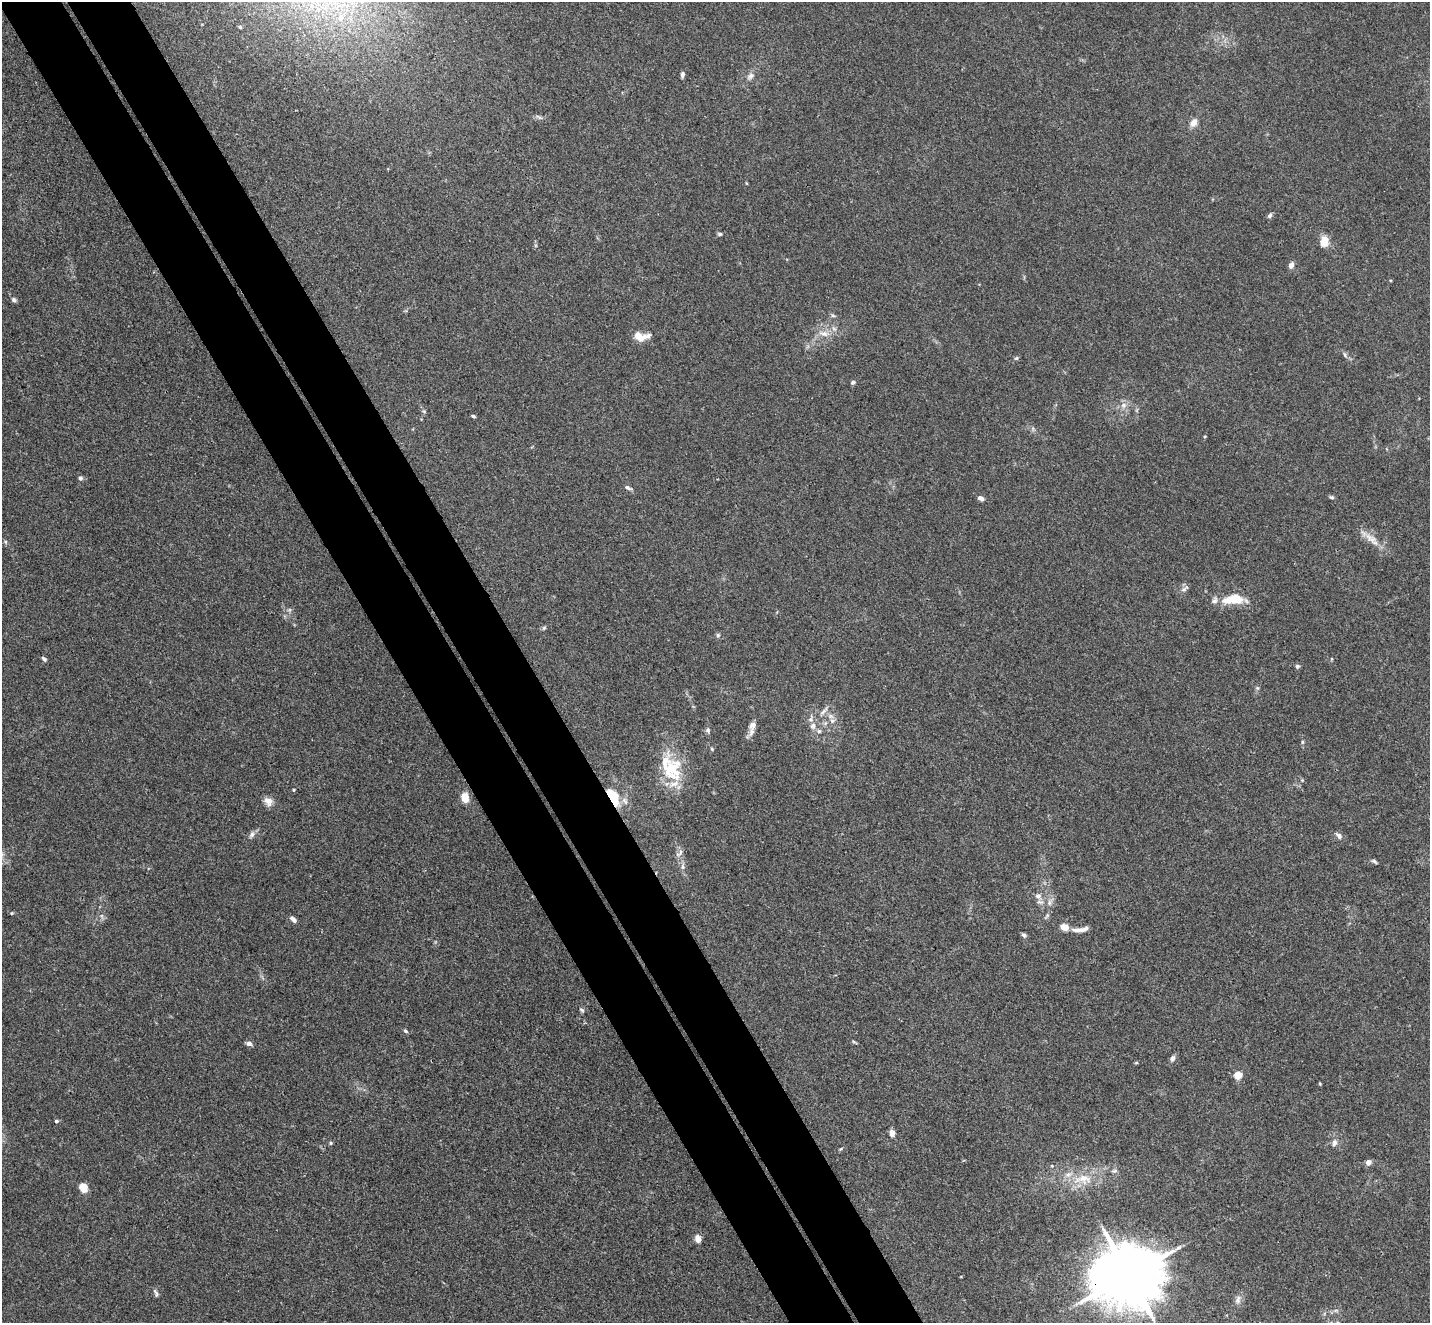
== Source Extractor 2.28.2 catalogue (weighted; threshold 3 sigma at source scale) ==
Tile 11 of 4 x 4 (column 3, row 3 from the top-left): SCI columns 2908-4335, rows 1504-2824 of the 5813 x 5784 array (HDU 1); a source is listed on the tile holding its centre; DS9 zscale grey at full resolution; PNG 1432 x 1325 px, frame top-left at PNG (2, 2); no overlay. Shown black and unused: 9% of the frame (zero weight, under 3 of 4 exposures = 5% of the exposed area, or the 3 px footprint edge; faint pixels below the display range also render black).
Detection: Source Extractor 2.28.2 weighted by HDU 2 'WHT'; one run over the whole footprint, this tile lists its part. Background 0.0385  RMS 0.0041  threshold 0.0186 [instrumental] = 3 sigma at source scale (4.5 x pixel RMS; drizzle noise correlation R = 1.50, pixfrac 1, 0.05/0.05 arcsec/px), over >= 5 px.
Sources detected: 81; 1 inside a brighter object's white glare — not listed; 5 inside a brighter listed object's ellipse — not listed separately; the other 75 listed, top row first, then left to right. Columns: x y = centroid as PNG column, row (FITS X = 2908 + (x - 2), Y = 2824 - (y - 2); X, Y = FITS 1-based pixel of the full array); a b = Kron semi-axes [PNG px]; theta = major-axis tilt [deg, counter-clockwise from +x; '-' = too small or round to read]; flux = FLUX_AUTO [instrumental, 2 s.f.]
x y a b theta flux
340 18 10 8 -76 3.1
682 75 7 4 81 1.1
750 76 11 7 39 1.9
1193 123 10 7 53 2.8
1270 216 7 5 46 0.9
720 234 6 5 - 0.67
1324 241 11 8 81 5.2
1291 265 7 5 72 2.1
14 300 7 5 -38 0.93
833 316 6 4 -2 0.65
824 333 16 7 -10 3.4
641 337 16 9 2 5.5
1345 355 9 4 -56 0.93
1016 358 6 5 - 0.6
853 382 6 5 - 0.78
1123 405 9 8 - 2
473 416 5 4 - 0.68
1205 436 4 3 - 0.35
80 478 6 5 - 0.85
628 488 10 5 -26 1
1331 497 6 4 -15 0.67
980 498 7 5 -26 1.4
1371 538 21 9 -34 4.8
1185 589 12 5 35 1.2
1233 599 22 10 7 12
544 628 6 5 - 0.63
718 635 5 5 - 0.74
44 659 7 4 -48 0.81
1297 666 5 5 - 0.87
1257 688 6 5 - 0.64
824 711 15 5 47 1.7
832 721 7 6 - 1.4
752 725 13 9 68 2.7
813 726 9 7 70 1.9
708 730 7 6 - 1.1
819 731 6 6 - 0.86
1302 742 6 4 -90 0.55
712 749 5 4 - 0.5
671 769 30 22 89 18
293 790 4 3 - 0.42
612 796 20 12 -48 9.5
465 798 8 6 -83 6.5
268 801 12 9 -38 2.9
252 834 10 6 61 1.4
1339 836 9 6 -44 1.5
680 853 13 5 44 1.4
1374 861 8 4 -34 0.79
683 866 11 4 85 1.3
1038 896 10 8 -24 2.1
12 913 5 3 - 0.38
293 919 9 5 -43 1.4
1065 927 9 7 -25 3.4
1080 929 22 5 7 2.9
1024 935 6 4 -43 0.94
582 1010 7 4 -29 0.7
405 1031 6 4 -41 0.67
854 1042 6 4 -19 0.52
249 1043 7 6 - 1.4
1173 1058 7 6 - 1.4
1136 1063 5 3 - 0.42
1238 1075 5 5 - 12
1320 1084 4 3 - 0.42
56 1121 5 4 - 0.78
892 1133 7 5 -90 2.3
1334 1142 10 7 73 1.6
331 1143 6 4 -89 0.48
1368 1162 7 6 - 1.6
1052 1166 5 3 - 0.36
1114 1171 9 5 13 0.87
1083 1179 27 15 2 11
83 1187 8 6 -58 6.3
698 1239 8 6 -81 2.8
1129 1275 18 15 17 3400
156 1293 12 4 -66 0.93
1238 1299 13 7 76 1.9
Overlapping masked pixels (flux is a lower limit): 2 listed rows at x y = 612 796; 1129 1275